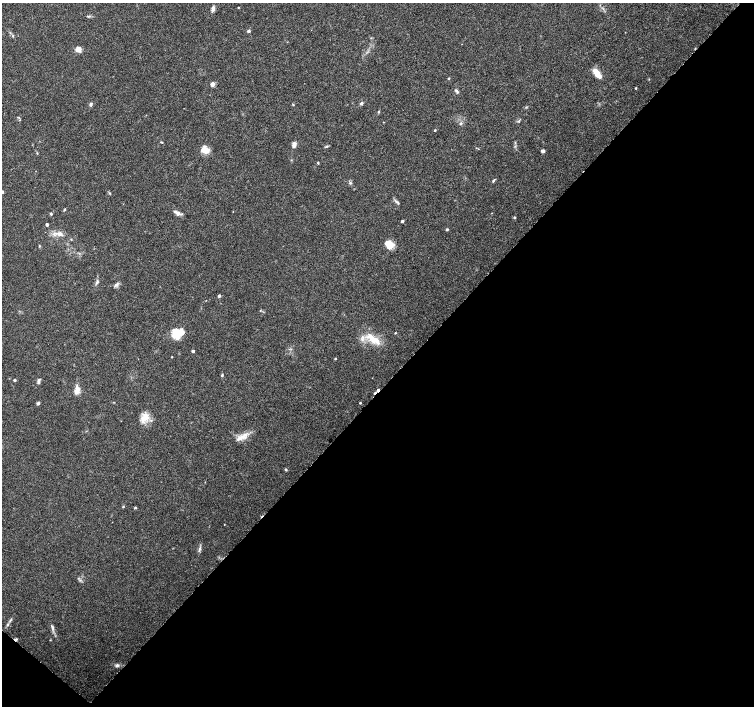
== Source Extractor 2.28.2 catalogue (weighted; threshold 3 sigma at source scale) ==
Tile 15 of 4 x 4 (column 3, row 4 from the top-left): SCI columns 3005-4507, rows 169-1576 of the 6018 x 6031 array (HDU 1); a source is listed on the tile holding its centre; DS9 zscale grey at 2 x 2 block average (1 PNG px = mean of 2 x 2 image px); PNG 756 x 708 px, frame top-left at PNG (2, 3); no overlay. Shown black and unused: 46% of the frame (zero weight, under 3 of 6 exposures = <1% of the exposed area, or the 3 px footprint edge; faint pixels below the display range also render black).
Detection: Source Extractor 2.28.2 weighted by HDU 2 'WHT'; one run over the whole footprint, this tile lists its part. Background 0.0352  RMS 0.0021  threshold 0.00877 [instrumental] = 3 sigma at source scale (4.09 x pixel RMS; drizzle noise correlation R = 1.36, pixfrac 0.8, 0.0396/0.0396 arcsec/px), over >= 5 px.
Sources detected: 77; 2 cosmic-ray / hot-pixel residue — not listed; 5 inside a brighter listed object's ellipse — not listed separately; the other 70 listed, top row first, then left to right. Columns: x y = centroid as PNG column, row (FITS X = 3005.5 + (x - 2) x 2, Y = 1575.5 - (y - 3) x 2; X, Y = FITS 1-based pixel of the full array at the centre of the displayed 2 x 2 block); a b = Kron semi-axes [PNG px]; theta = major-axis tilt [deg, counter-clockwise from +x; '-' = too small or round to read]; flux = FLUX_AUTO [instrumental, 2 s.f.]
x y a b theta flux
238 7 2 2 - 0.25
213 8 6 4 81 1.6
88 16 5 3 - 0.53
249 31 3 2 - 1.3
13 36 3 3 - 0.4
78 49 6 6 - 2.9
598 75 9 6 -55 4.2
449 78 3 2 - 0.4
649 79 3 2 - 0.24
212 84 3 3 - 3.9
636 88 3 2 - 0.35
456 91 7 3 -47 0.91
361 103 4 3 - 0.83
91 104 4 3 - 1
293 104 4 2 - 0.33
526 107 3 2 - 0.32
378 111 4 3 - 0.4
383 122 2 2 - 0.2
461 124 3 3 - 0.98
435 130 2 2 - 0.48
162 142 4 2 - 0.37
294 144 7 4 86 1.9
326 146 5 3 - 0.59
206 151 11 8 -63 3.7
543 151 2 2 - 2.7
37 153 4 2 - 0.27
318 163 3 3 - 0.39
493 180 5 3 - 0.61
350 183 4 4 - 0.65
2 192 4 3 - 0.67
110 193 3 2 - 0.35
397 202 7 3 -33 0.82
64 210 4 3 - 0.41
178 213 7 5 -39 2
51 214 2 2 - 0.83
514 217 3 2 - 0.4
402 221 2 2 - 1
47 224 2 2 - 1.3
447 229 3 3 - 0.65
59 234 8 6 -14 2.6
389 245 10 9 - 4.5
39 246 4 2 - 0.35
97 282 7 3 67 0.91
116 284 8 3 38 1.1
219 296 3 2 - 1
395 333 2 2 - 0.31
176 334 13 9 -49 6.6
375 340 20 9 -28 7.9
193 351 2 2 - 1.5
172 357 2 2 - 0.29
335 359 3 2 - 0.37
222 375 3 2 - 0.85
15 380 2 2 - 0.82
39 382 5 4 - 0.93
77 390 9 6 76 3.6
378 390 3 2 - 1.4
38 403 4 3 - 0.99
360 403 2 2 - 0.47
144 418 10 9 - 4.6
239 438 20 6 20 4.2
286 469 4 3 - 0.56
123 506 3 3 - 0.41
135 508 3 2 - 0.68
224 524 2 2 - 0.17
199 549 9 3 75 1.1
80 580 3 2 - 0.39
11 620 6 3 49 0.7
7 625 4 3 - 0.62
52 627 7 3 -68 1.1
117 665 5 4 - 0.94
Overlapping masked pixels (flux is a lower limit): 1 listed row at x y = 378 390
Isophote crosses this tile's border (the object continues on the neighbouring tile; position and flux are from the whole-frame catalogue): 1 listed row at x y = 2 192
Diffuse or blended objects may show on this block-average render without a row.